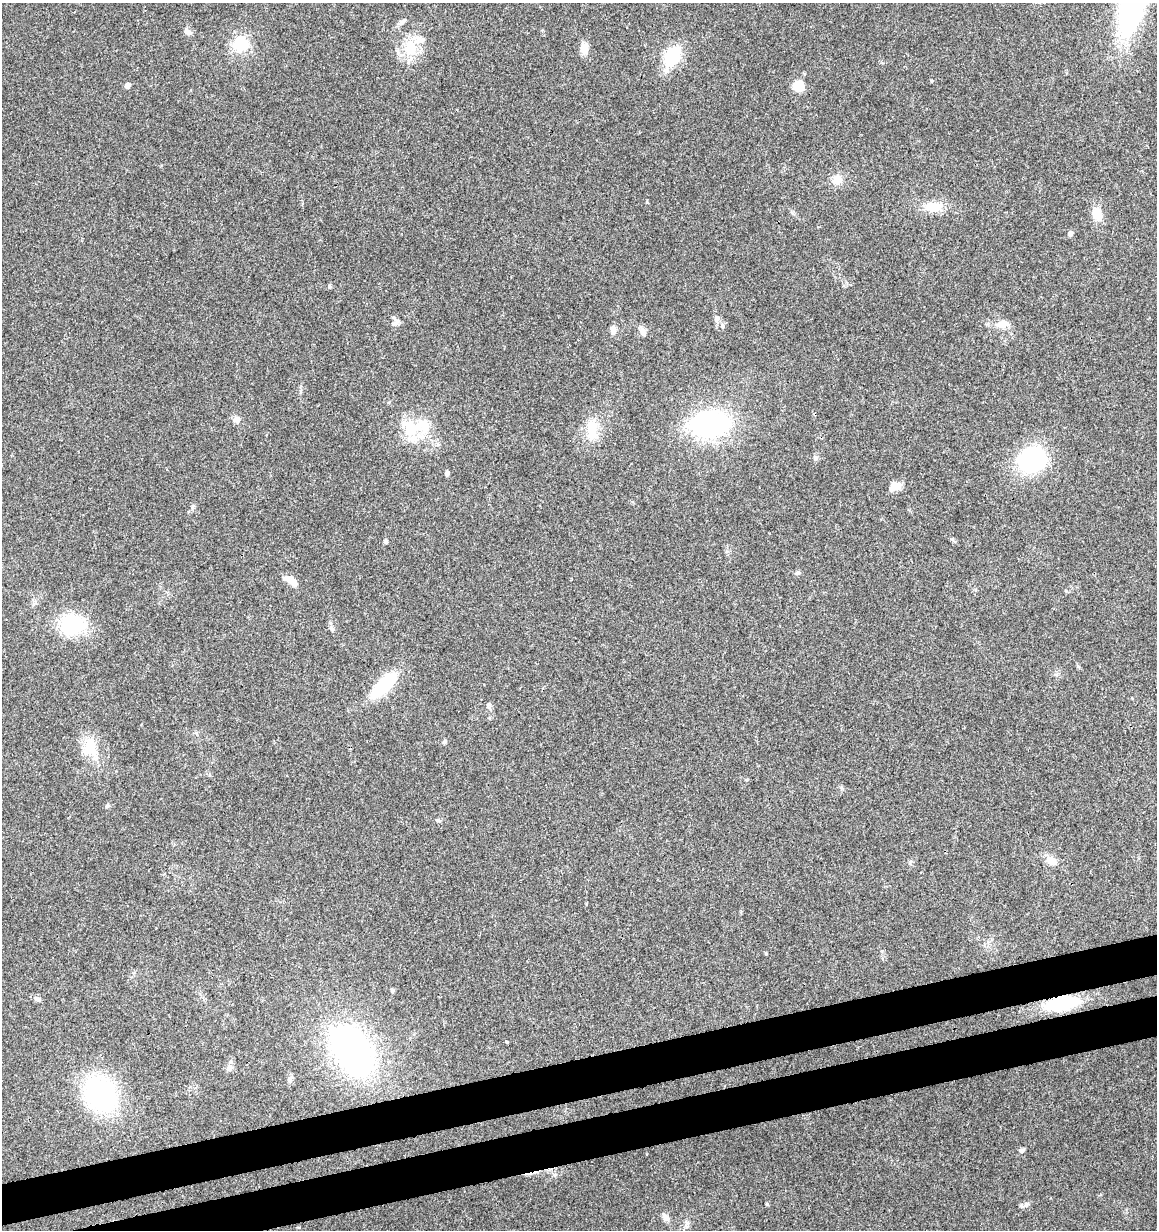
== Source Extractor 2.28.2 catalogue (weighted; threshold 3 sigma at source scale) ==
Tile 7 of 4 x 4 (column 3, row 2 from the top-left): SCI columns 2356-3510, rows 2518-3745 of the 4760 x 5028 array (HDU 1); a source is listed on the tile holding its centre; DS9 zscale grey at full resolution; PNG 1159 x 1232 px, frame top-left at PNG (2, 3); no overlay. Shown black and unused: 6% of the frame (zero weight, under 3 of 4 exposures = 5% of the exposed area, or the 3 px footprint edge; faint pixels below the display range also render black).
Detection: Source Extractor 2.28.2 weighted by HDU 2 'WHT'; one run over the whole footprint, this tile lists its part. Background 0.043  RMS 0.0036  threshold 0.016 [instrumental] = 3 sigma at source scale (4.5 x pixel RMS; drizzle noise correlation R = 1.50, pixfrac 1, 0.0396/0.0396 arcsec/px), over >= 5 px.
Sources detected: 56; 1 inside a brighter object's white glare — not listed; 3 inside a brighter listed object's ellipse — not listed separately; the other 52 listed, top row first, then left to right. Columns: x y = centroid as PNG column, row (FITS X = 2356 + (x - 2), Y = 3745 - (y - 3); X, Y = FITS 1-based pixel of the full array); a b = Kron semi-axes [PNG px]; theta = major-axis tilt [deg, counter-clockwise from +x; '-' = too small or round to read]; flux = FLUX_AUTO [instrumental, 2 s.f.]
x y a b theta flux
1133 3 51 20 77 93
402 22 13 6 41 1.3
187 31 10 7 -39 1.6
241 44 18 17 - 11
411 48 23 17 -77 10
584 48 14 9 -79 3.2
672 56 16 10 60 23
127 85 5 5 - 1.6
799 86 15 13 18 4.6
837 180 13 13 - 3.2
933 207 26 12 2 6.7
1097 214 17 11 -78 4.7
1070 234 5 5 - 1.4
330 286 6 4 -71 0.44
716 318 10 7 82 1.4
395 323 13 6 36 1.5
1002 324 19 9 10 3.7
723 326 8 5 -76 0.9
613 329 10 7 -80 1.8
643 332 13 7 -71 1.5
236 419 9 9 - 1.6
711 424 39 25 2 55
423 426 49 22 0 12
592 429 28 12 85 8.9
815 458 7 6 - 0.82
1032 460 29 27 8 34
447 473 6 5 - 0.76
895 486 12 8 23 4.1
385 541 4 4 - 0.91
797 573 8 4 14 0.65
291 581 15 7 -38 3.9
73 625 20 17 17 27
332 629 8 4 -36 0.69
383 685 32 12 45 20
444 742 6 5 - 0.64
90 746 26 15 83 8.2
107 806 7 5 74 0.61
438 820 7 4 -13 0.6
1052 861 16 10 -32 3.1
766 953 4 3 - 0.35
392 990 5 5 - 0.47
38 999 9 4 -25 0.84
1061 1003 31 13 9 25
506 1042 3 3 - 1.5
352 1050 51 31 -60 110
229 1068 9 7 83 1.3
289 1079 8 6 67 1
100 1094 35 24 -57 58
1022 1150 7 6 - 0.81
767 1204 4 4 - 0.39
1026 1204 8 6 90 1
665 1217 13 7 -55 1.8
Overlapping masked pixels (flux is a lower limit): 1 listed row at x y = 1061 1003
Isophote crosses this tile's border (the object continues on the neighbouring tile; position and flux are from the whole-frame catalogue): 1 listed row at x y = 1133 3
Unlisted compact peaks at least as high as the median listed source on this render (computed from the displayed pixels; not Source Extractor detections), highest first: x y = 952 539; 192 507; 647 202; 931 80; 1066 591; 555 1175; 489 704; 841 787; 746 780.